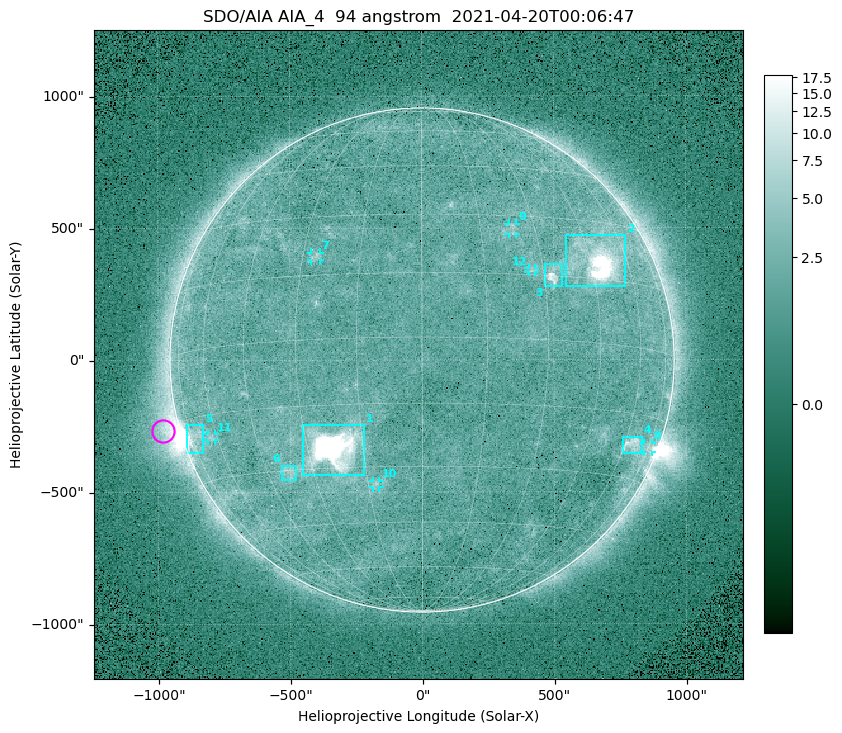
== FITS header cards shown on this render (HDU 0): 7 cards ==
TELESCOP= 'SDO/AIA '
INSTRUME= 'AIA_4   '
WAVELNTH=                   94
WAVEUNIT= 'angstrom'
DATE-OBS= '2021-04-20T00:06:47.12'
CTYPE1  = 'HPLN-TAN'
CTYPE2  = 'HPLT-TAN'

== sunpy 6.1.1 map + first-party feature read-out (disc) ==
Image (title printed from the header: SDO/AIA AIA_4  94 angstrom  2021-04-20T00:06:47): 512 x 512 px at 4.8 arcsec/px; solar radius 955 arcsec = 199 px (full disc in frame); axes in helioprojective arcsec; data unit not stated in the header (colour bar unlabelled)
Orientation: roll -0.138 deg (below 1 deg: not rotated)
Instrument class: DISC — disc imager (sunpy class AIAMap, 94 A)
Bright regions (active regions / flare kernels): reference = the median radial profile (limb darkening/brightening removed); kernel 5 px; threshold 5 sigma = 2.52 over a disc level ~1.76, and >= 1.15x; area >= 9 px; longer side >= 5 px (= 24 arcsec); searched inside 0.97 R_sun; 12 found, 12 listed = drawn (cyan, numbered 1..; 6 of them under ~33 arcsec drawn as corner ticks so the feature stays visible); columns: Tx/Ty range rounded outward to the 10 arcsec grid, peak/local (2 s.f.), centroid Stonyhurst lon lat
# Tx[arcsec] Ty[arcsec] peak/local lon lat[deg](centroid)
1 -450..-220 -440..-240 1031 -23 -25
2 540..770 280..470 48 +48 +19
3 470..530 280..360 6.4 +32 +15
4 760..830 -360..-290 4.3 +64 -22
5 -900..-830 -350..-240 6.5 -72 -19
6 -540..-480 -450..-400 3.1 -38 -30
7 -420..-380 380..410 2.9 -26 +20
8 840..870 -350..-310 3.1 +74 -22
9 330..360 470..520 2.8 +24 +26
10 -190..-160 -480..-450 3 -13 -34
11 -810..-780 -300..-280 2.8 -63 -20
12 400..430 330..350 2.7 +27 +16
Off-limb structures (1.02-1.3 R_sun): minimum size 50 px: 5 found; the strongest spans PA ~85..115 deg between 1.02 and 1.22 R_sun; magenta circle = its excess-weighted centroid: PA ~105 deg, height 1.06 R_sun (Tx ~-980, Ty ~-270 arcsec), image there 4.9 x the reference